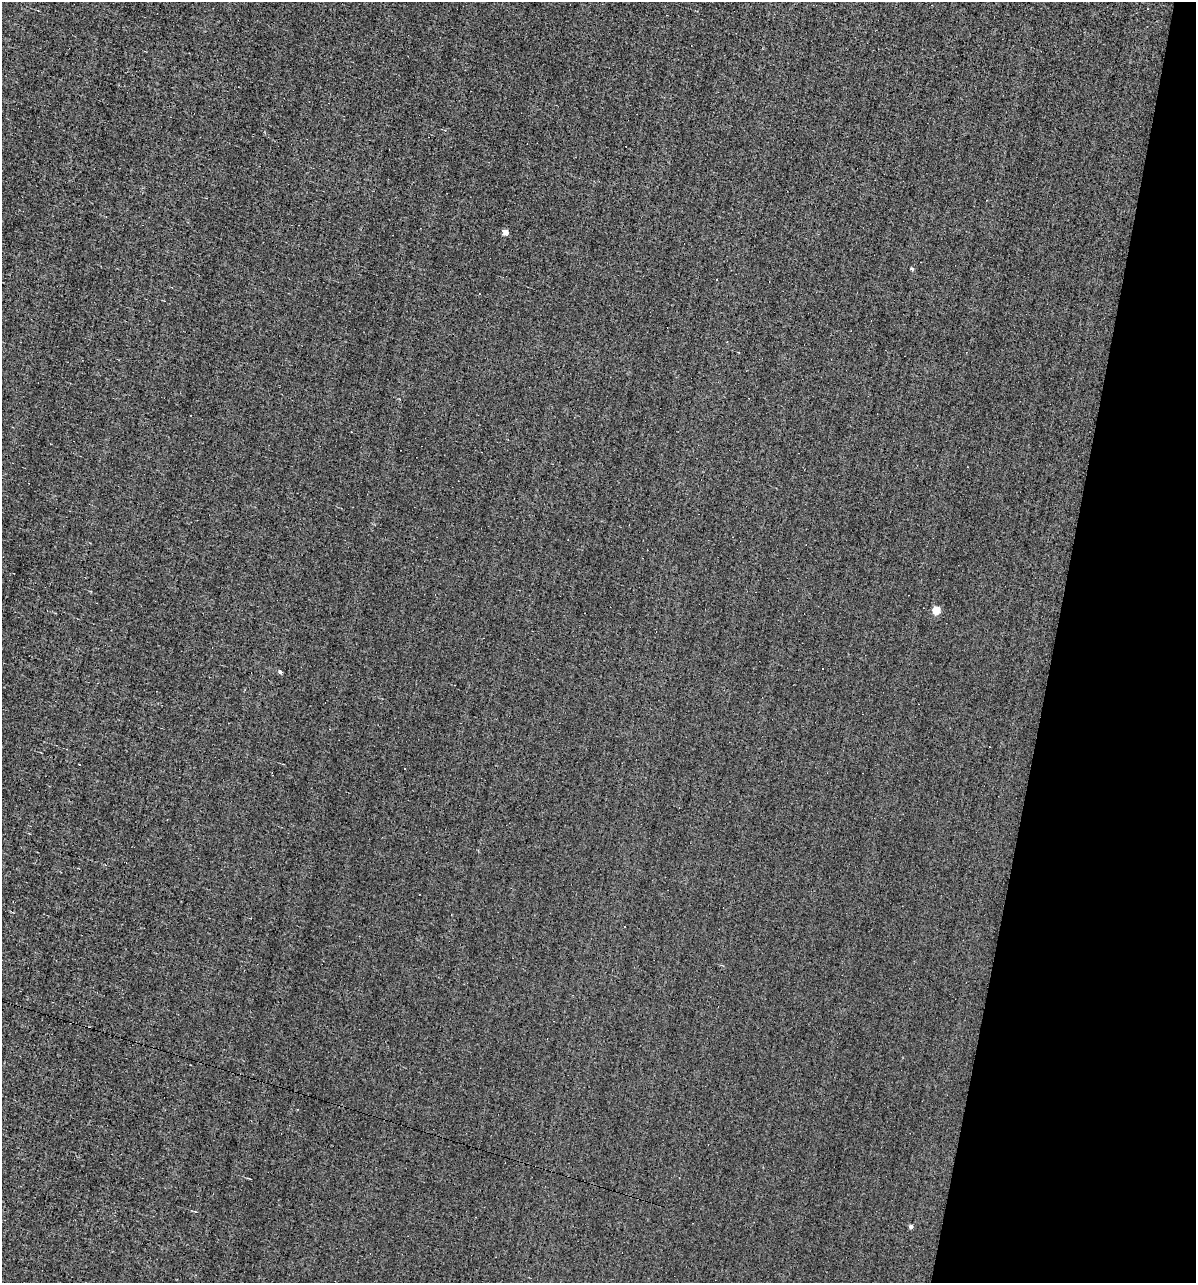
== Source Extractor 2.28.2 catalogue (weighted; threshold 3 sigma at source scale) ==
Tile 8 of 4 x 4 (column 4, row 2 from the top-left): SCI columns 3698-4891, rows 2563-3843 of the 5129 x 5124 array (HDU 1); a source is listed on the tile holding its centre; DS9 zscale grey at full resolution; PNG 1198 x 1285 px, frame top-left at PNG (2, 2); no overlay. Shown black and unused: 12% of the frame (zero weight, under 3 of 4 exposures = <1% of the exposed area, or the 3 px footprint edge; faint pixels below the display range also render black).
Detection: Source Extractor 2.28.2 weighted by HDU 2 'WHT'; one run over the whole footprint, this tile lists its part. Background -0.00277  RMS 0.056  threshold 0.251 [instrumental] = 3 sigma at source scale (4.5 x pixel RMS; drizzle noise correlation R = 1.50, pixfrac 1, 0.05/0.05 arcsec/px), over >= 5 px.
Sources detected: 10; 3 cosmic-ray / hot-pixel residue — not listed; the other 7 listed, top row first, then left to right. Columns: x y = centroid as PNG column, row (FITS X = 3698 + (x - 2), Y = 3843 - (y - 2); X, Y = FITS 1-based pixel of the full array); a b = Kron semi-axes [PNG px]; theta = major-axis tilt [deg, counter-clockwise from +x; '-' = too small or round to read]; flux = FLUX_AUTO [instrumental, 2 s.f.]
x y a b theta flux
506 232 4 4 - 68
912 269 5 4 - 9
717 280 3 3 - 16
937 610 5 5 - 170
280 672 4 4 - 13
297 1109 3 2 - 3.7
911 1226 4 4 - 18